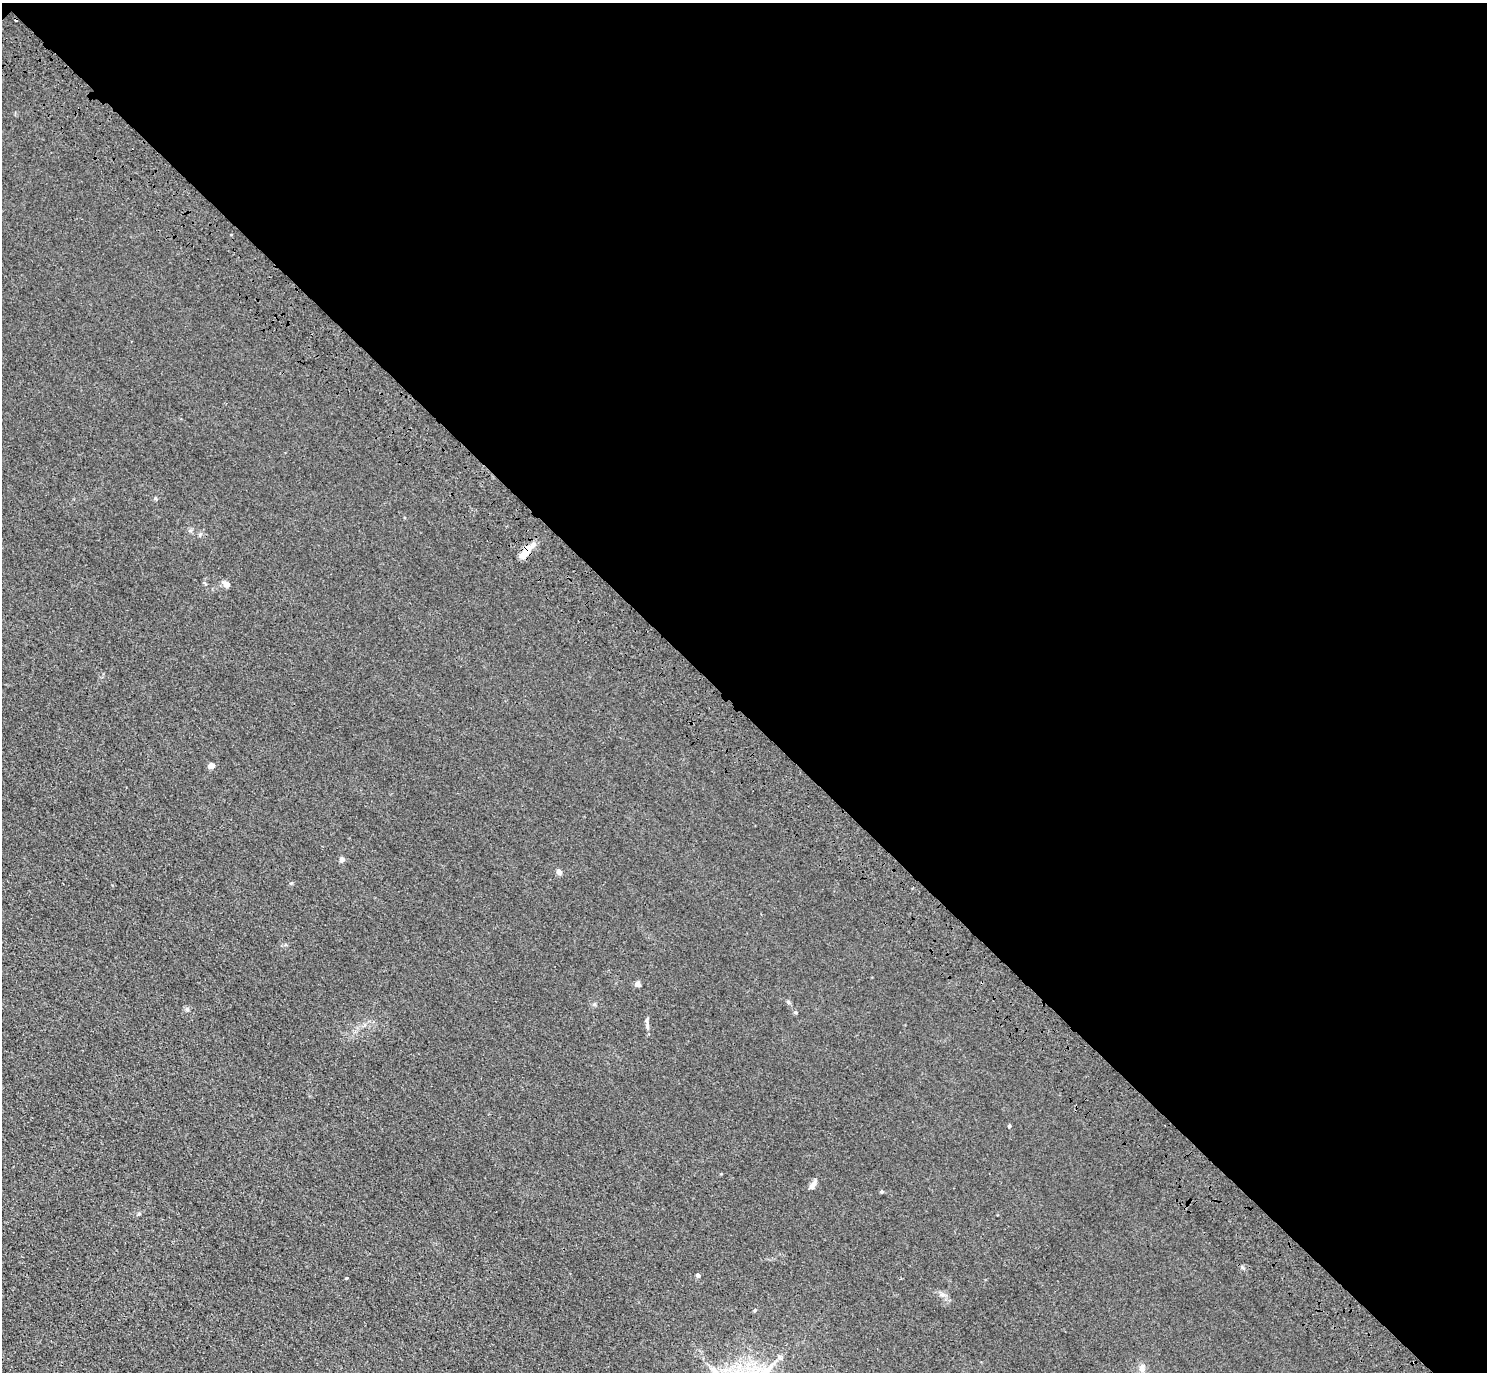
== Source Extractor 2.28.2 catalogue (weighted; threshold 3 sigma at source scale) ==
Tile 3 of 4 x 4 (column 3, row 1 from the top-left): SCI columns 3060-4544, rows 4501-5870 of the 6118 x 6118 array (HDU 1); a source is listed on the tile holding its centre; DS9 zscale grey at full resolution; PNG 1489 x 1374 px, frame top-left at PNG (2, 3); no overlay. Shown black and unused: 52% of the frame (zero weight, under 3 of 4 exposures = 6% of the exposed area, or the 3 px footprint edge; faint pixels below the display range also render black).
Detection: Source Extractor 2.28.2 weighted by HDU 2 'WHT'; one run over the whole footprint, this tile lists its part. Background 0.0112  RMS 0.0054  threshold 0.0242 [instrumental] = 3 sigma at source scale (4.5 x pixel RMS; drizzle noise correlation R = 1.50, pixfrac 1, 0.05/0.05 arcsec/px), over >= 5 px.
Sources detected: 18; all 18 listed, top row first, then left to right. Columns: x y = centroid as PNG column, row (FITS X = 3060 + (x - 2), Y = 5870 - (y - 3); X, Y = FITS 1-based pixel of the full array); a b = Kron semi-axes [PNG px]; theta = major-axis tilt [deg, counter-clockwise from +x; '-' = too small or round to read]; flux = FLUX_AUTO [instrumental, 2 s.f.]
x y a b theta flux
525 552 21 8 47 7.5
226 584 9 6 -40 2.8
211 766 4 4 - 7.2
342 860 4 4 - 3.7
559 872 6 6 - 2
637 984 5 5 - 3.2
788 1002 6 5 - 0.96
594 1004 6 4 -44 0.75
187 1009 6 5 - 1.1
647 1020 9 4 -82 1.3
1009 1126 4 3 - 0.83
813 1185 11 6 58 2.9
882 1191 4 4 - 0.87
698 1275 4 4 - 1.8
346 1278 4 3 - 0.42
755 1310 5 4 - 0.76
779 1357 7 4 -89 1.2
1142 1368 10 7 -90 2.9
Overlapping masked pixels (flux is a lower limit): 1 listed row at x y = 525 552
Unlisted compact peaks at least as high as the median listed source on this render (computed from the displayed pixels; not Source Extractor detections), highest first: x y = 291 883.